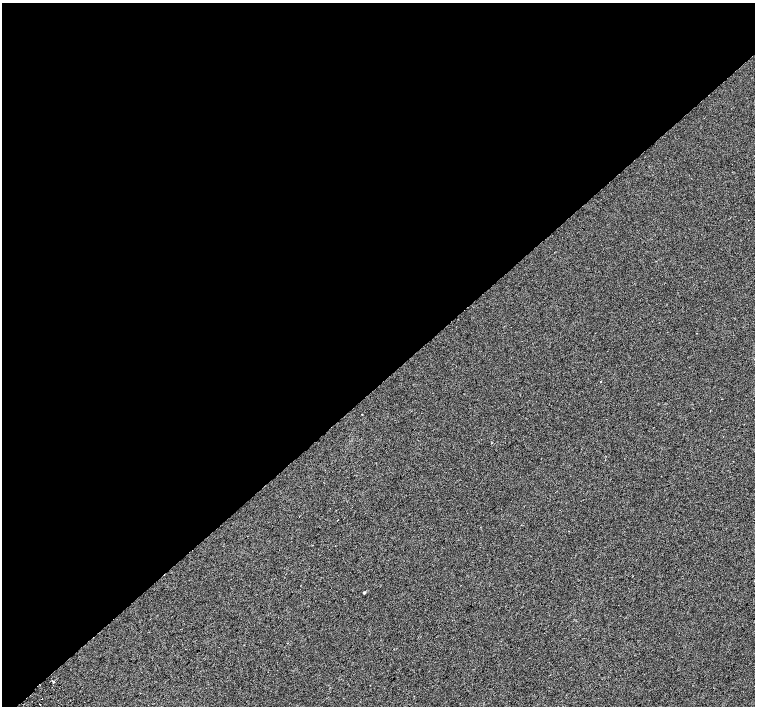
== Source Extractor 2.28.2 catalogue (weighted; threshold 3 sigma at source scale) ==
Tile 2 of 4 x 4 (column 2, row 1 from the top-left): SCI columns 1542-3046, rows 4468-5874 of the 6086 x 6054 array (HDU 1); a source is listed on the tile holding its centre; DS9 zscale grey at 2 x 2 block average (1 PNG px = mean of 2 x 2 image px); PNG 757 x 708 px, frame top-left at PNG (2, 3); no overlay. Shown black and unused: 54% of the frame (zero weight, under 2 of 3 exposures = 2% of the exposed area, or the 3 px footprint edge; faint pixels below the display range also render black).
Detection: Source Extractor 2.28.2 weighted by HDU 2 'WHT'; one run over the whole footprint, this tile lists its part. Background 0.00306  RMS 0.0038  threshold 0.017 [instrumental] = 3 sigma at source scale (4.5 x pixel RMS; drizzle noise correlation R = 1.50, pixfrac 1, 0.0396/0.0396 arcsec/px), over >= 5 px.
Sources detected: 7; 2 cosmic-ray / hot-pixel residue — not listed; the other 5 listed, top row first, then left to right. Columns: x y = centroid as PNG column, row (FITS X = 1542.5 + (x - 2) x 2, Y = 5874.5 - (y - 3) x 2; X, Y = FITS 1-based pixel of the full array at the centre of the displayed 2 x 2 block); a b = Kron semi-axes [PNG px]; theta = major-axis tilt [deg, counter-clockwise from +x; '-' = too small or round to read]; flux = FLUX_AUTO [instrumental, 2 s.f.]
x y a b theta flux
600 382 2 2 - 1.4
362 415 2 2 - 0.34
364 592 3 2 - 1.2
53 681 3 2 - 2.5
39 704 2 2 - 0.83